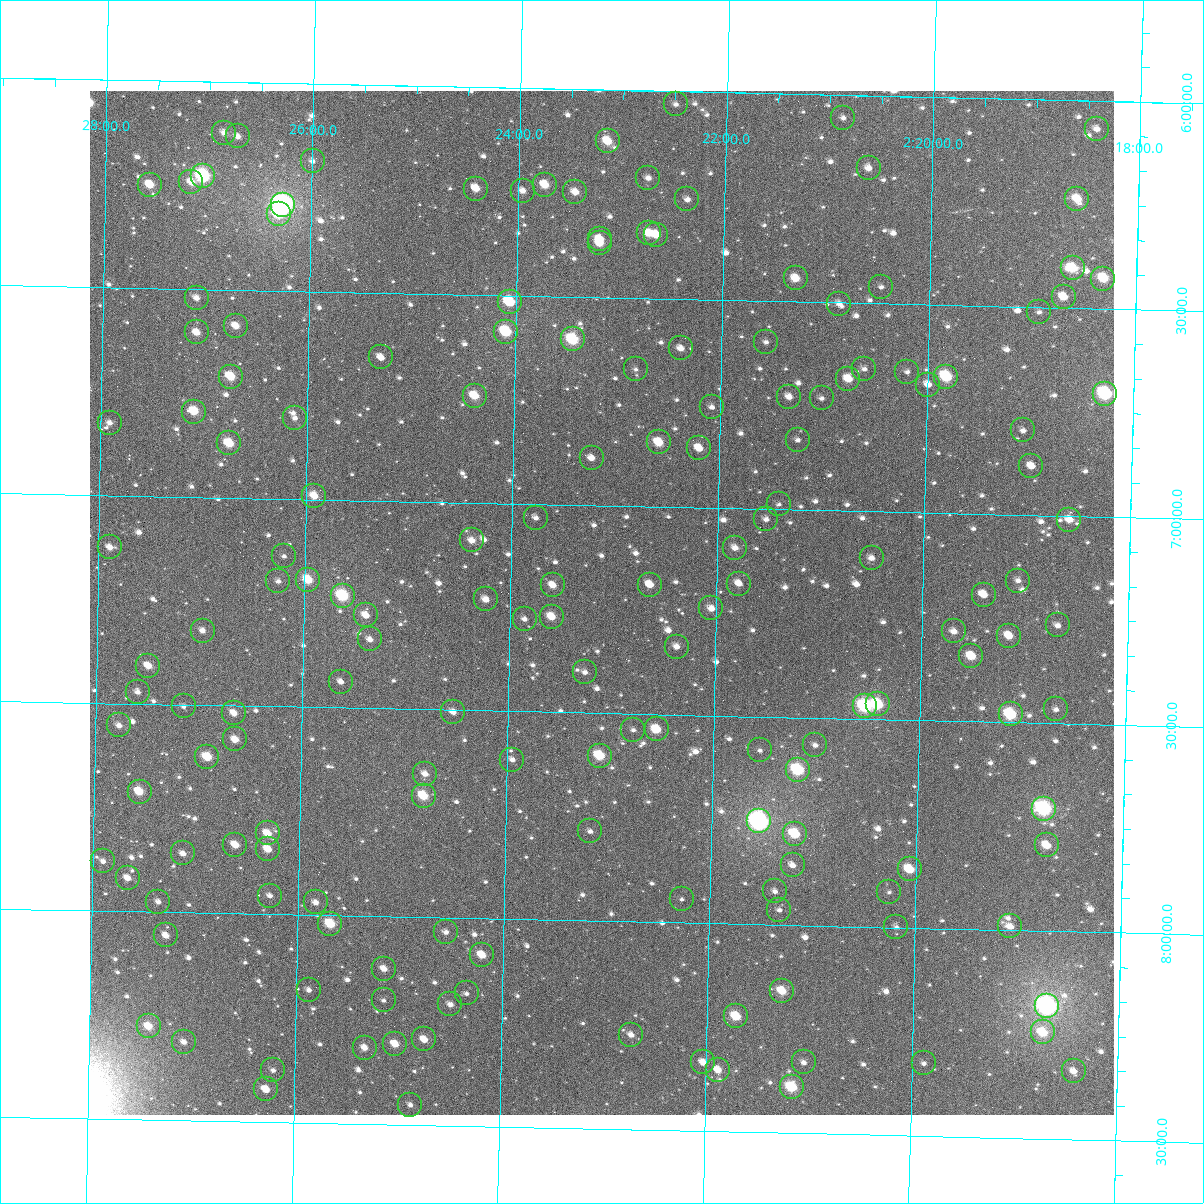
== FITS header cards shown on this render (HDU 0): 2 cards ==
NAXIS1  =                 1024
NAXIS2  =                 1024

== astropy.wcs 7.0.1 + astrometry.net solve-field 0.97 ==
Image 1024 x 1024 px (HDU 0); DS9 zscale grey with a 90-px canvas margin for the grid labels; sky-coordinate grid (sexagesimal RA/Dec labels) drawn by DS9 from the SOLVED WCS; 166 Tycho-2 reference stars matched to detected sources circled (green)
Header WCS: RA---TAN-SIP/DEC--TAN-SIP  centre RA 02:23:07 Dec +07:14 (35.78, +7.23 deg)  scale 8.66 arcsec/px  FOV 147.8' x 147.9'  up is +179 deg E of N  parity flipped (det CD > 0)
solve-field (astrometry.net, Tycho-2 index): VERIFIED the header's WCS against the Tycho-2 star catalogue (verified at 6 index scales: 14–166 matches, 0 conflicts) and refined it, rather than solving blind
Solved WCS: RA---TAN-SIP/DEC--TAN-SIP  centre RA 02:23:07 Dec +07:14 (35.78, +7.23 deg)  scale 8.66 arcsec/px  FOV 147.8' x 147.9'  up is +179 deg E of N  parity flipped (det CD > 0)
The solver's refit moves the header's centre by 0.39 arcsec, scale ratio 1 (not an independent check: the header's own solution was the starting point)
Tycho-2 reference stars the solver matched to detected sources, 166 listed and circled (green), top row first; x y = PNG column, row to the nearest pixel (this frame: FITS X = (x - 90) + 1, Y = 1024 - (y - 91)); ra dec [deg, ICRS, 3 dp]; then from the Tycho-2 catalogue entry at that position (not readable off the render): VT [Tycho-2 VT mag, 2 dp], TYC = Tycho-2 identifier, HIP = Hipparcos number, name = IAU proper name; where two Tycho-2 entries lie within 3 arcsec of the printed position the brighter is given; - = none
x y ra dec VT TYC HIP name
676 104 35.624 +6.031 12.25 45-441-1 - -
843 118 35.218 +6.055 12.11 45-851-1 - -
1097 129 34.604 +6.068 11.61 44-694-1 - -
224 133 36.715 +6.123 11.46 45-868-1 - -
238 136 36.681 +6.130 11.16 45-481-1 - -
608 141 35.786 +6.124 10.35 45-737-1 - -
313 161 36.499 +6.186 12.50 45-603-1 - -
869 168 35.153 +6.174 11.26 45-270-1 - -
203 176 36.764 +6.226 8.09 45-962-1 11411 -
648 178 35.686 +6.210 11.68 45-1506-1 - -
191 182 36.791 +6.243 10.63 45-1368-1 - -
150 185 36.891 +6.251 10.27 45-1454-1 - -
545 185 35.935 +6.231 10.25 45-1346-1 - -
476 189 36.102 +6.244 10.75 45-1010-1 - -
523 191 35.989 +6.247 11.16 45-530-1 - -
575 192 35.861 +6.248 10.88 45-1479-1 - -
687 199 35.590 +6.260 11.49 45-1294-1 - -
1077 199 34.647 +6.237 10.37 44-1332-1 - -
283 205 36.568 +6.293 6.83 45-990-1 11360 -
279 214 36.579 +6.315 10.33 45-934-1 - -
649 233 35.682 +6.343 10.57 45-566-1 - -
656 235 35.664 +6.346 10.45 45-644-1 - -
600 239 35.800 +6.359 11.09 45-510-1 - -
600 243 35.800 +6.369 10.65 45-278-1 - -
1073 268 34.654 +6.403 9.93 44-638-1 - -
796 278 35.324 +6.444 10.37 45-444-1 - -
1103 279 34.579 +6.427 9.74 44-932-1 - -
881 287 35.117 +6.459 12.20 45-1222-1 - -
1064 297 34.674 +6.474 10.62 44-1177-1 - -
197 298 36.773 +6.521 11.06 45-1241-1 - -
510 302 36.015 +6.515 9.67 45-116-1 - -
839 304 35.218 +6.502 12.02 45-518-1 - -
1039 312 34.734 +6.511 12.34 44-7-1 - -
236 326 36.677 +6.586 11.00 45-637-1 - -
197 332 36.772 +6.604 10.92 45-467-1 - -
506 332 36.023 +6.587 9.24 45-424-1 - -
573 339 35.861 +6.602 8.99 45-56-1 11151 -
766 342 35.392 +6.598 12.35 45-1001-1 - -
681 348 35.598 +6.618 11.27 45-1452-1 - -
381 357 36.324 +6.655 11.26 45-604-1 - -
636 369 35.706 +6.671 12.04 45-397-1 - -
864 369 35.153 +6.658 12.31 45-407-1 - -
907 372 35.049 +6.662 12.13 45-857-1 - -
231 377 36.686 +6.709 9.91 45-610-1 - -
946 377 34.954 +6.672 9.09 44-177-1 - -
848 379 35.191 +6.683 10.72 45-1074-1 - -
928 385 34.997 +6.692 11.54 44-188-1 - -
1105 394 34.569 +6.704 8.59 44-603-1 10747 -
475 396 36.095 +6.742 10.15 45-953-1 - -
789 397 35.333 +6.729 11.39 45-849-1 - -
822 398 35.255 +6.731 11.91 45-841-1 - -
712 407 35.520 +6.758 12.32 45-1058-1 - -
194 412 36.774 +6.794 10.38 45-224-1 - -
295 418 36.529 +6.805 12.35 45-580-1 - -
110 423 36.978 +6.825 12.39 45-808-1 - -
1023 430 34.765 +6.797 12.24 44-185-1 - -
798 440 35.310 +6.832 12.06 45-168-1 - -
659 442 35.646 +6.846 10.18 45-1424-1 - -
229 443 36.688 +6.869 9.81 45-414-1 - -
699 448 35.548 +6.857 10.72 45-1362-1 - -
592 458 35.809 +6.886 11.73 45-768-1 - -
1031 466 34.743 +6.882 11.17 44-59-1 - -
314 496 36.479 +6.991 10.48 45-391-1 - -
779 504 35.353 +6.988 12.04 45-264-1 - -
536 518 35.941 +7.033 11.96 45-611-1 - -
766 519 35.383 +7.025 12.48 45-527-1 - -
1069 520 34.648 +7.009 11.31 44-573-1 - -
472 540 36.095 +7.091 10.98 45-730-1 - -
110 547 36.972 +7.125 10.92 45-1056-1 - -
735 548 35.456 +7.095 12.04 45-514-1 - -
284 556 36.549 +7.138 11.82 45-928-1 - -
872 558 35.125 +7.113 11.52 45-810-1 - -
308 580 36.490 +7.193 9.72 45-1050-1 - -
278 581 36.562 +7.198 12.17 45-130-1 - -
1018 581 34.769 +7.159 12.10 44-147-1 - -
739 584 35.445 +7.181 11.36 45-248-1 11005 -
553 585 35.897 +7.195 10.75 45-809-1 - -
650 585 35.661 +7.188 10.70 45-434-1 - -
984 595 34.851 +7.194 11.02 44-9-1 - -
343 596 36.405 +7.230 8.73 45-701-1 11312 -
486 599 36.058 +7.232 11.30 45-32-1 - -
711 608 35.511 +7.242 11.17 45-781-1 - -
366 615 36.348 +7.276 10.93 45-695-1 - -
552 617 35.897 +7.271 10.48 45-362-1 - -
525 619 35.963 +7.277 12.21 45-758-1 - -
1058 625 34.670 +7.264 12.13 44-1113-1 - -
203 631 36.744 +7.321 11.40 45-280-1 - -
954 631 34.921 +7.284 11.34 44-1-1 - -
1009 636 34.787 +7.291 10.62 44-33-1 - -
370 639 36.337 +7.334 11.79 45-148-1 - -
677 647 35.593 +7.336 11.32 45-850-1 - -
971 656 34.877 +7.342 10.11 44-137-1 - -
148 666 36.873 +7.408 10.37 45-739-1 - -
585 672 35.813 +7.402 11.99 45-375-1 - -
341 682 36.406 +7.437 12.07 45-50-1 - -
138 692 36.898 +7.472 11.37 45-364-1 - -
878 704 35.102 +7.464 9.15 45-230-1 - -
184 706 36.786 +7.504 12.01 632-1067-1 - -
865 706 35.133 +7.469 8.36 45-202-1 - -
1056 709 34.670 +7.466 11.71 44-529-1 - -
453 712 36.131 +7.505 11.38 632-1202-1 - -
234 713 36.664 +7.518 11.13 632-1107-1 - -
1011 714 34.779 +7.481 9.00 44-53-1 - -
119 725 36.942 +7.553 11.42 632-845-1 - -
657 729 35.636 +7.536 10.22 631-12-1 - -
633 730 35.694 +7.539 11.80 631-84-1 - -
235 739 36.659 +7.581 10.92 632-1050-1 - -
815 745 35.251 +7.566 11.57 631-198-1 - -
760 750 35.386 +7.581 11.85 631-76-1 - -
600 756 35.774 +7.602 9.52 632-1254-1 - -
207 757 36.726 +7.624 9.83 632-983-1 - -
512 760 35.986 +7.616 11.81 632-1307-1 - -
798 770 35.292 +7.626 8.77 631-104-1 - -
425 774 36.196 +7.655 11.93 632-811-1 - -
140 792 36.889 +7.712 9.95 632-850-1 11443 -
424 796 36.199 +7.708 9.74 632-862-1 - -
1044 809 34.692 +7.706 8.01 631-802-1 10781 -
759 821 35.383 +7.752 7.30 631-110-1 - -
590 831 35.793 +7.785 12.52 632-743-1 - -
268 833 36.576 +7.806 10.69 632-1147-1 - -
795 834 35.296 +7.780 9.56 631-52-1 - -
235 845 36.654 +7.835 10.68 632-1379-1 - -
1047 845 34.684 +7.793 10.31 631-1348-1 - -
268 849 36.575 +7.844 10.52 632-1098-1 - -
183 853 36.781 +7.858 11.26 632-1146-1 - -
103 861 36.974 +7.880 11.76 632-604-1 - -
793 865 35.300 +7.856 11.85 631-46-1 - -
910 869 35.016 +7.859 9.85 631-48-1 - -
128 878 36.914 +7.919 10.87 632-1347-1 - -
775 891 35.341 +7.920 11.62 631-98-1 - -
889 892 35.064 +7.915 12.77 631-142-1 - -
270 896 36.568 +7.956 12.03 632-1388-1 - -
682 899 35.568 +7.943 12.44 631-80-1 - -
158 902 36.838 +7.975 11.91 632-1084-1 - -
316 902 36.456 +7.970 11.19 632-495-1 - -
779 910 35.330 +7.964 11.92 631-532-1 - -
330 924 36.419 +8.020 9.63 632-818-1 - -
1010 926 34.768 +7.991 11.44 631-477-1 - -
896 927 35.044 +7.999 12.66 631-502-1 - -
446 932 36.139 +8.035 12.10 632-1210-1 - -
166 935 36.818 +8.056 11.09 632-503-1 - -
482 955 36.049 +8.088 10.38 632-962-1 - -
384 969 36.287 +8.126 10.95 632-1164-1 - -
309 990 36.469 +8.180 12.37 632-951-1 11338 -
782 991 35.318 +8.159 10.02 631-515-1 - -
467 993 36.085 +8.181 12.61 632-417-1 - -
384 1000 36.286 +8.202 12.36 632-203-1 - -
450 1004 36.124 +8.209 11.46 632-812-1 - -
1047 1006 34.673 +8.181 6.96 631-1486-1 10776 -
736 1016 35.429 +8.222 9.97 631-434-1 - -
149 1026 36.856 +8.275 10.25 632-444-1 - -
1043 1032 34.683 +8.244 10.07 631-813-1 - -
631 1035 35.683 +8.272 11.44 631-458-1 - -
424 1039 36.186 +8.294 10.92 632-476-1 - -
184 1042 36.770 +8.311 11.89 632-418-1 - -
395 1044 36.257 +8.306 10.49 632-1044-1 - -
365 1048 36.330 +8.317 11.11 632-14-1 - -
703 1062 35.507 +8.335 10.83 631-257-1 - -
804 1062 35.263 +8.330 12.27 631-325-1 - -
924 1063 34.970 +8.325 12.34 631-385-1 - -
273 1070 36.552 +8.375 11.84 632-844-1 - -
718 1070 35.470 +8.352 10.65 631-369-1 - -
1074 1071 34.606 +8.335 11.26 631-1189-1 - -
792 1087 35.290 +8.390 9.18 631-382-1 - -
266 1089 36.568 +8.421 10.63 632-196-1 - -
410 1105 36.217 +8.452 12.44 632-299-1 - -